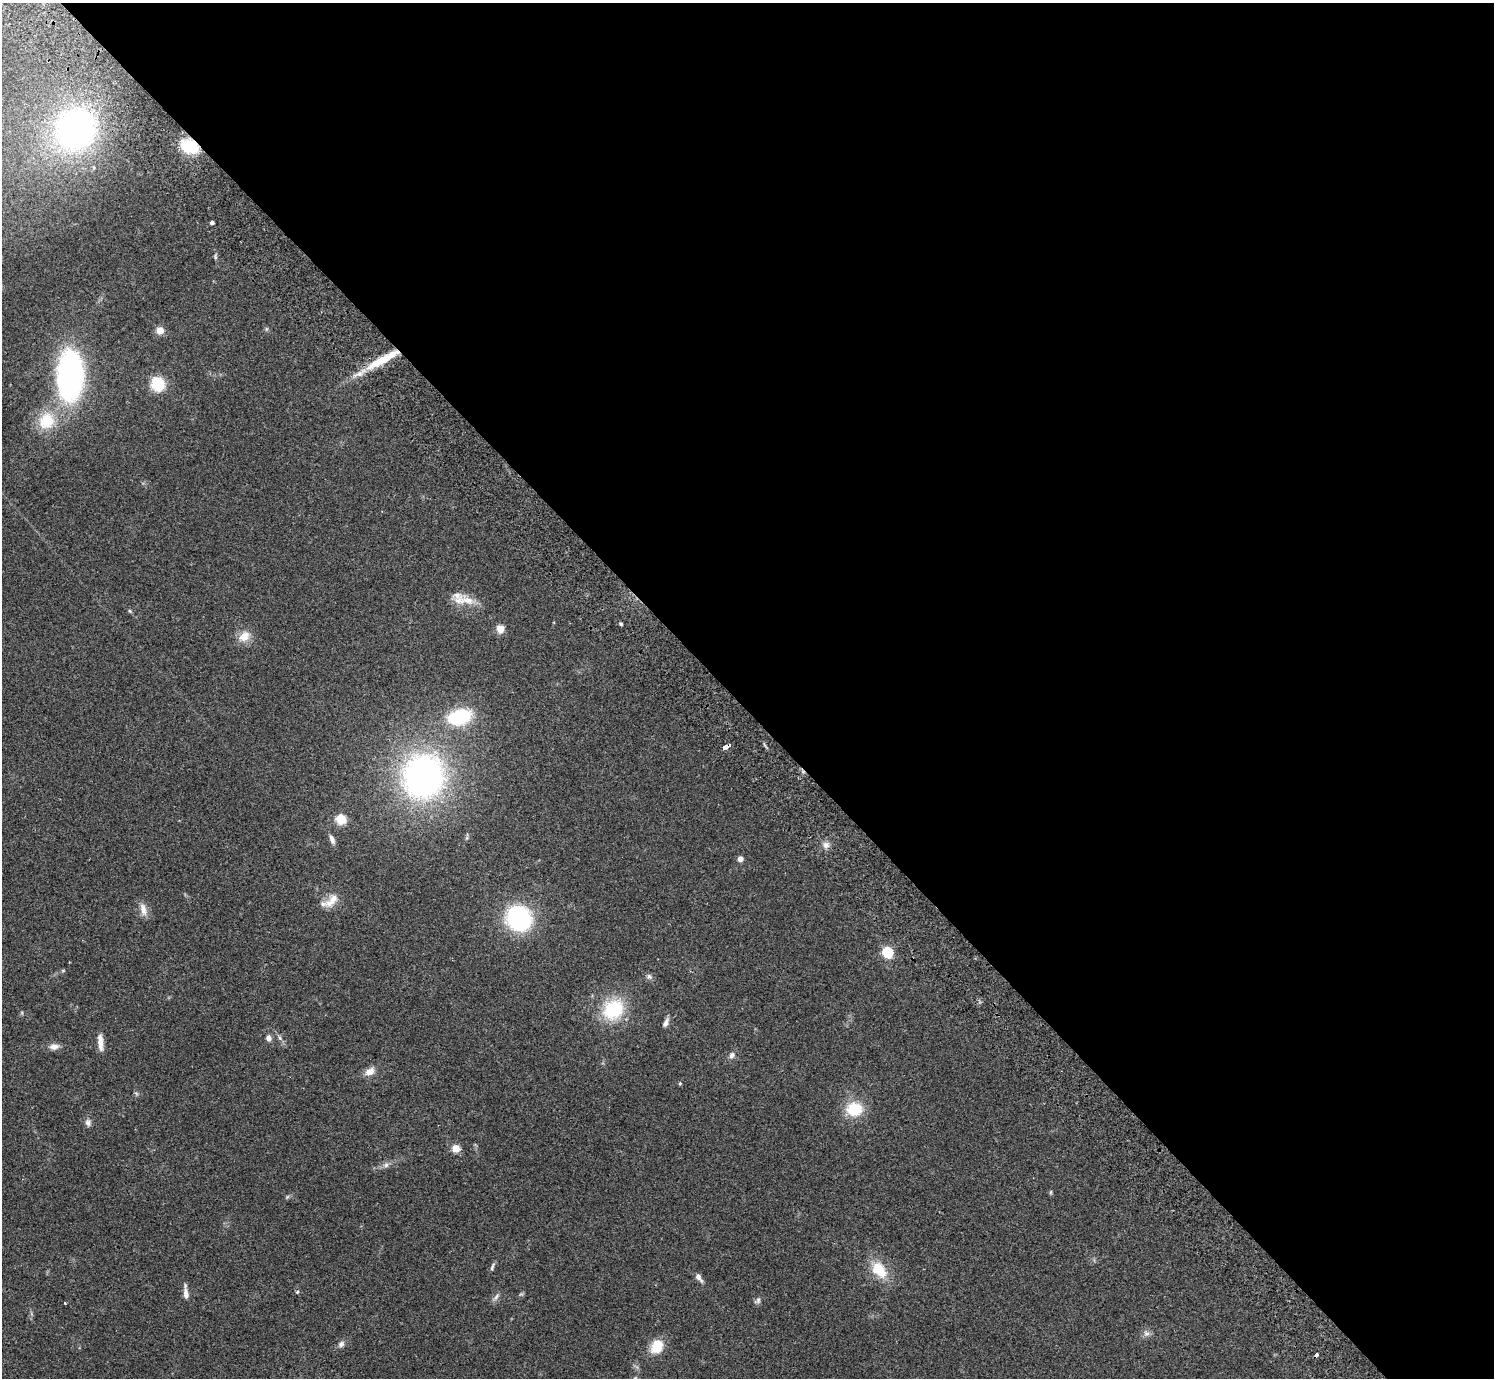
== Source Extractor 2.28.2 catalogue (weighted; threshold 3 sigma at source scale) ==
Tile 8 of 4 x 4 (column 4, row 2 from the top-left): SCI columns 4522-6013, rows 2957-4332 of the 6062 x 6050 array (HDU 1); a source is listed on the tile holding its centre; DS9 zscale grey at full resolution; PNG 1496 x 1380 px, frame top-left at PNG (2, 3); no overlay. Shown black and unused: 51% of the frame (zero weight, under 2 of 3 exposures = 3% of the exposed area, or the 3 px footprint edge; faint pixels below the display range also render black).
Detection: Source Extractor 2.28.2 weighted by HDU 2 'WHT'; one run over the whole footprint, this tile lists its part. Background 0.0986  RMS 0.009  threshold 0.0404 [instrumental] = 3 sigma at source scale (4.5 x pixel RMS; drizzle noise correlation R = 1.50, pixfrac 1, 0.05/0.05 arcsec/px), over >= 5 px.
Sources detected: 57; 2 cosmic-ray / hot-pixel residue — not listed; the other 55 listed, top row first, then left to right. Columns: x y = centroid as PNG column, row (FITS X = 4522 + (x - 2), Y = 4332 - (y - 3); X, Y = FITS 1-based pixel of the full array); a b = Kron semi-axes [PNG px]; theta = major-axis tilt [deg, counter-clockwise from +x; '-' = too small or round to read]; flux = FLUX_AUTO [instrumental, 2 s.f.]
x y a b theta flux
76 130 39 37 54 240
190 146 17 13 -19 34
212 222 4 3 - 2.9
215 257 8 4 -82 1.5
266 329 6 4 71 1.1
160 330 5 4 - 24
383 360 50 9 29 34
70 376 38 20 87 260
158 384 13 11 -68 29
46 421 24 21 64 29
465 600 32 12 -5 14
130 611 5 4 - 0.98
621 624 4 4 - 1.1
500 629 5 5 - 30
244 636 17 13 33 10
459 717 23 14 15 52
726 747 6 3 29 29
423 776 37 34 73 300
341 819 10 9 - 14
332 839 12 6 -69 4
826 845 10 9 - 4.4
740 859 4 4 - 7.7
331 901 25 11 46 11
143 909 18 8 -76 6.3
519 918 21 19 -51 110
887 952 5 5 - 83
63 971 6 4 1 0.97
649 977 8 7 - 2.4
613 1009 24 20 41 48
666 1023 11 6 63 3.8
268 1038 6 6 - 4
280 1038 8 4 -71 1.8
100 1042 21 6 -85 6.9
54 1046 12 8 4 5
732 1055 9 7 61 3.3
370 1071 12 8 26 6.6
680 1083 5 4 - 0.96
136 1093 6 4 -19 1.2
854 1109 16 13 3 29
88 1123 9 8 - 3.5
456 1148 5 5 - 25
386 1165 8 6 3 2.8
1051 1192 6 4 71 0.96
287 1197 6 4 45 1.2
492 1267 11 4 68 1.9
879 1270 24 15 -50 23
698 1277 12 6 -53 4.2
297 1292 5 4 - 1.1
186 1294 15 6 -86 4.7
496 1297 12 4 54 2.6
758 1300 9 5 -83 2.1
65 1303 3 2 - 0.71
1146 1333 9 7 -34 3.2
341 1344 8 7 - 3.1
657 1346 17 13 68 18
Overlapping masked pixels (flux is a lower limit): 3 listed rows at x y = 190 146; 383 360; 726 747